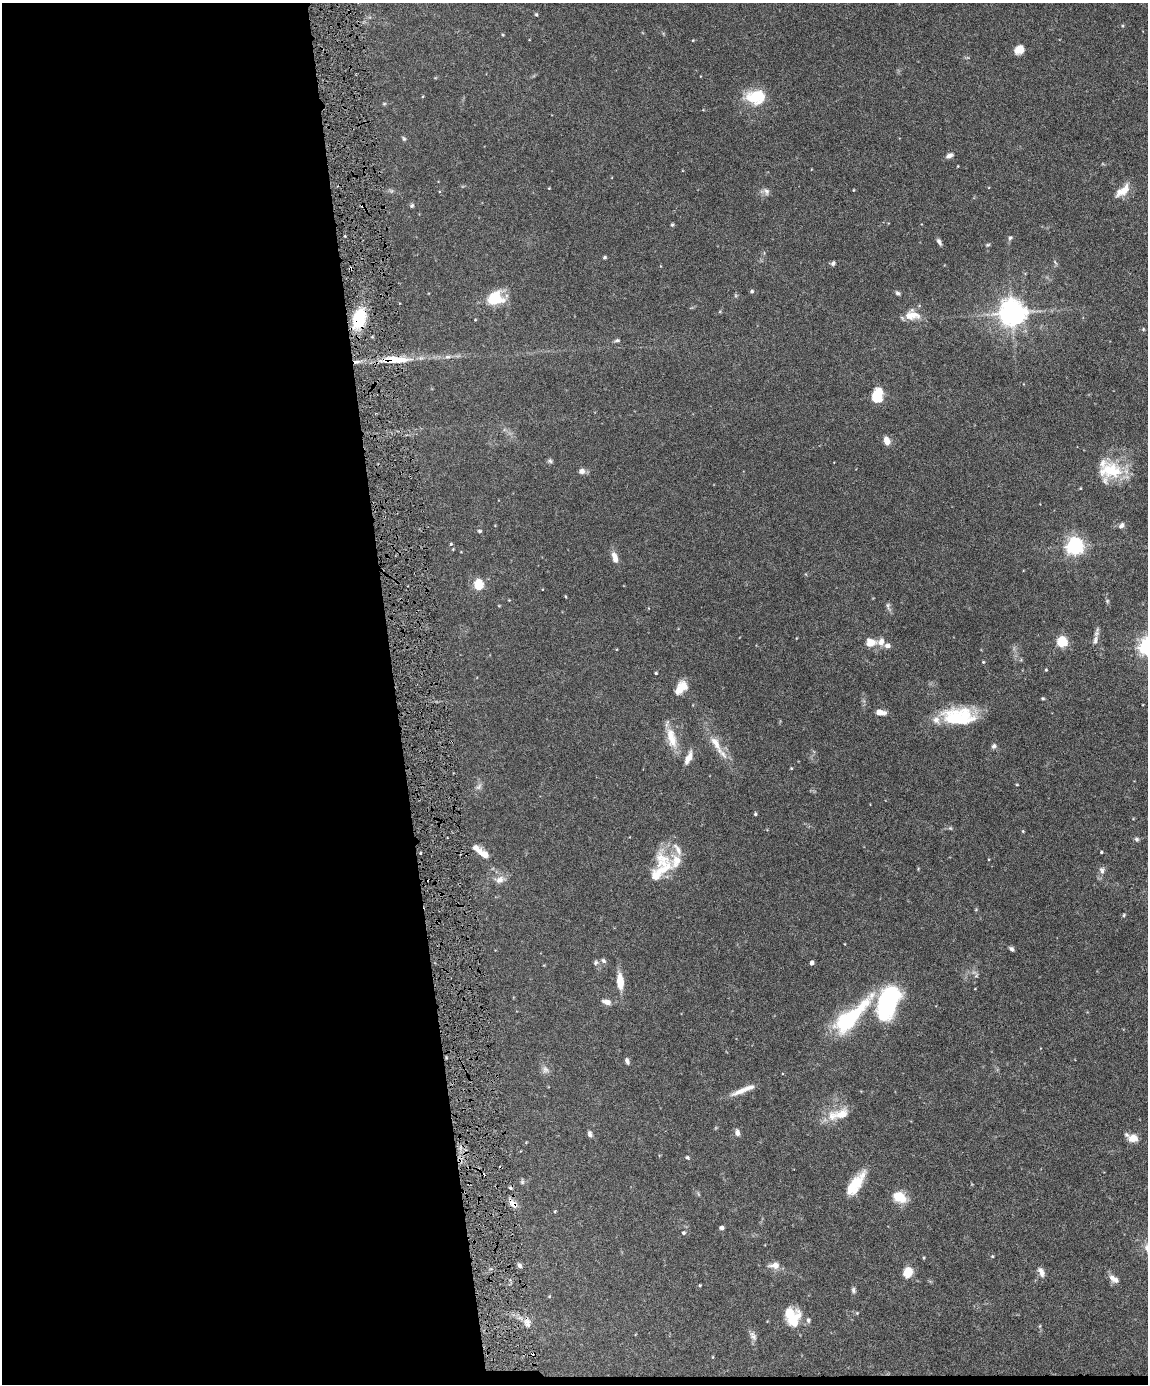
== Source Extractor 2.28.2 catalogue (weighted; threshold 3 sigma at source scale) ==
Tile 9 of 4 x 3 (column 1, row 3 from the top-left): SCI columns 2-1147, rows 239-1620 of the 4586 x 4516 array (HDU 1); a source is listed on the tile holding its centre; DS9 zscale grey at full resolution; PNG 1150 x 1386 px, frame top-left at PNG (2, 3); no overlay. Shown black and unused: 35% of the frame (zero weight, under 4 of 8 exposures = <1% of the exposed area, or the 3 px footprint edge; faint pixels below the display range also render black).
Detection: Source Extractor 2.28.2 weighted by HDU 2 'WHT'; one run over the whole footprint, this tile lists its part. Background 0.0981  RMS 0.0031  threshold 0.0127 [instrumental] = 3 sigma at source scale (4.09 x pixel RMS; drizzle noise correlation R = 1.36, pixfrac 0.8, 0.05/0.05 arcsec/px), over >= 5 px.
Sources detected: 130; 2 too faint to see at this stretch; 1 inside a brighter object's white glare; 5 cosmic-ray / hot-pixel residue — not listed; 7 inside a brighter listed object's ellipse — not listed separately; the other 115 listed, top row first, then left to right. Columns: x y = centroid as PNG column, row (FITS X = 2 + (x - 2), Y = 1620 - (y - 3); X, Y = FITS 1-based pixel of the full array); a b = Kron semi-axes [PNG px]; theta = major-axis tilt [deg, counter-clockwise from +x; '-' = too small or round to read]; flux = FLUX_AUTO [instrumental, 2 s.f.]
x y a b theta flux
536 15 4 3 - 0.35
503 35 4 4 - 0.25
693 40 4 2 - 0.18
1019 49 9 8 - 3.2
755 97 26 18 0 8.5
384 104 6 4 1 0.31
404 138 7 5 -63 0.43
949 156 9 6 24 1.1
549 188 3 3 - 0.18
853 190 4 2 - 0.18
766 191 10 8 -66 1.1
1123 191 20 9 37 4.1
412 205 6 5 - 0.47
672 224 5 4 - 0.33
1010 238 6 5 - 0.56
939 242 9 4 -63 0.77
988 245 6 4 19 0.35
605 257 4 4 - 0.47
1055 262 7 3 -53 0.4
833 263 6 5 - 0.58
752 291 6 4 16 0.42
897 293 6 5 - 0.63
495 298 10 9 - 15
1012 313 8 8 - 350
912 315 20 14 -1 4
359 318 21 13 73 13
475 320 3 3 - 0.21
1143 329 5 4 - 0.31
617 340 7 4 2 0.5
448 357 9 4 0 0.77
395 360 37 8 1 8.1
356 362 9 4 1 0.99
877 395 14 9 71 7.7
887 441 8 6 -71 2.6
550 461 7 6 - 0.57
1111 470 33 21 -4 11
582 471 7 6 - 1.4
1121 525 7 6 - 1
479 531 5 4 - 0.38
451 544 4 4 - 0.35
1074 546 6 6 - 110
615 557 14 7 -75 2.3
478 585 5 5 - 18
566 597 4 3 - 0.23
509 600 3 3 - 0.17
1107 601 5 4 - 0.35
888 606 12 5 -82 0.84
1095 640 15 6 80 1.4
871 642 12 9 1 3.1
1062 642 5 5 - 22
887 645 7 6 - 1.2
1147 647 6 6 - 110
983 662 4 3 - 0.29
1046 670 4 3 - 0.29
656 673 3 3 - 0.3
684 687 18 11 -53 3
1043 698 5 4 - 0.35
881 712 11 6 -10 2.3
959 716 39 19 -2 16
671 738 30 11 -75 5.3
716 744 35 10 -61 5.3
994 746 7 6 - 0.8
688 758 18 7 64 2.3
791 768 3 3 - 0.24
1017 785 5 3 - 0.21
755 814 4 4 - 0.37
950 828 6 4 -42 0.37
1023 831 4 3 - 0.25
1137 839 6 5 - 0.55
481 852 24 8 -36 3.5
1101 852 3 3 - 0.28
661 868 42 21 64 12
1102 870 11 7 -82 1.2
500 880 15 9 15 2.1
976 910 5 3 - 0.23
1124 915 6 4 50 0.34
1011 949 6 4 -40 0.67
603 961 7 6 - 0.69
596 962 7 6 - 0.65
812 963 4 4 - 1.1
976 975 7 4 45 0.4
620 981 18 7 -84 4.4
888 1001 29 14 71 48
607 1002 10 6 -14 1.7
851 1017 65 18 44 23
627 1061 7 4 -70 0.77
545 1069 10 8 -65 1.2
741 1091 29 7 24 3.3
839 1114 32 13 14 5.9
737 1132 9 6 -80 1.2
590 1134 8 5 -68 0.82
1133 1138 12 9 -1 2.6
687 1157 6 4 -29 0.39
522 1182 7 5 -71 0.5
855 1184 30 11 54 7.9
698 1194 6 4 -71 0.34
898 1197 11 8 -24 7.6
514 1204 11 7 -47 2.1
555 1211 4 3 - 0.23
722 1228 5 4 - 0.8
683 1233 5 4 - 0.46
992 1256 4 4 - 0.28
519 1265 7 4 -61 0.61
774 1265 14 8 3 2
908 1272 13 10 67 3.3
1041 1272 12 7 -64 1.5
1114 1279 13 7 -35 1.8
700 1285 3 3 - 0.24
853 1290 8 5 -73 0.63
549 1296 4 4 - 0.23
857 1313 4 4 - 0.25
789 1314 18 15 7 6.7
808 1320 7 5 84 0.68
527 1322 11 7 -8 1.7
753 1336 13 8 -58 1.2
Overlapping masked pixels (flux is a lower limit): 4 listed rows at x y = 359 318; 395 360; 356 362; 514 1204
Isophote crosses this tile's border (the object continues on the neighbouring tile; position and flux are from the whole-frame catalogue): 1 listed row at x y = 1147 647